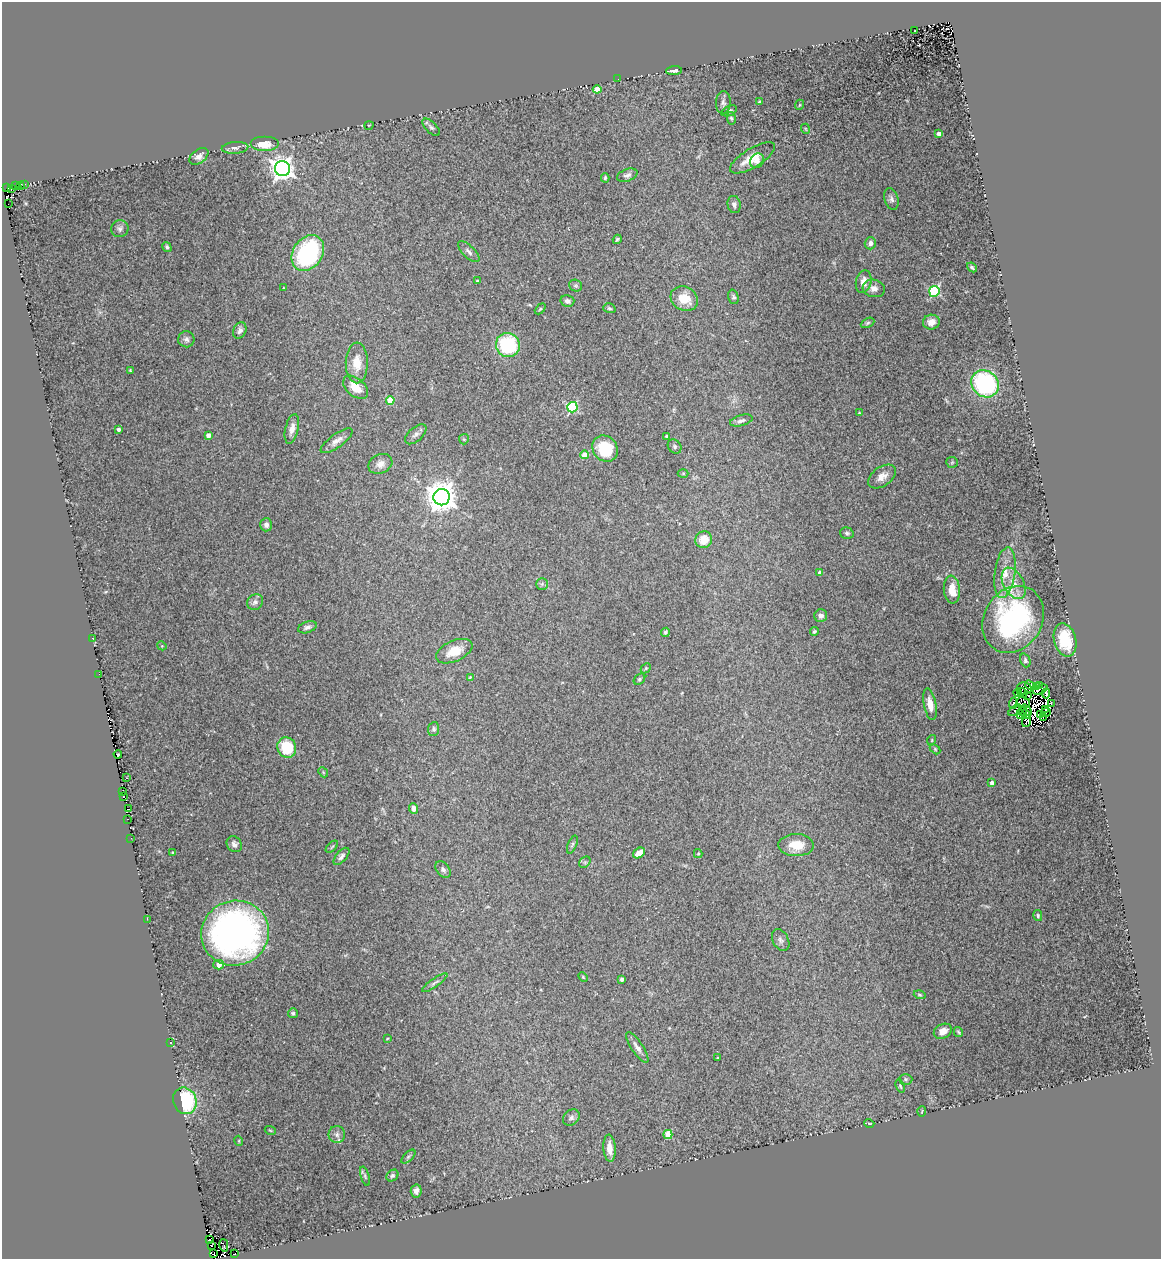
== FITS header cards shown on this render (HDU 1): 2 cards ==
NAXIS1  =                 1159
NAXIS2  =                 1257

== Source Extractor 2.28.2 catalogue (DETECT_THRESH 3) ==
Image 1159 x 1257 px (HDU 1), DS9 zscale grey, 1 PNG px = 1 image px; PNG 1163 x 1261 px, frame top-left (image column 1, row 1257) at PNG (2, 2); each listed source drawn as its Kron ellipse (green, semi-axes under 4 px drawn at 4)
Background 0.115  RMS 0.022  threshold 0.0666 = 3 sigma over >= 5 px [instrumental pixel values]
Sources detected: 196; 15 with non-positive FLUX_AUTO (blend fragments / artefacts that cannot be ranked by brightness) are neither listed nor drawn; the other 181 listed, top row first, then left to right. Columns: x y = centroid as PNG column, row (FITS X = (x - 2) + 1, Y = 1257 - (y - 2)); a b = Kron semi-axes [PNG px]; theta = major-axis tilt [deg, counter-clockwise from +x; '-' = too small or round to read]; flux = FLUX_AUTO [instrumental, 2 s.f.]
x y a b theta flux
915 31 2 2 - 0.9
674 71 8 4 5 6.6
618 79 2 2 - 0.7
597 89 4 4 - 24
723 102 11 7 88 5.3
760 102 3 3 - 2.1
799 105 5 3 - 1.1
729 111 8 5 24 4.7
731 118 6 4 -78 2.5
369 125 4 3 - 0.97
431 127 11 5 -44 4
806 129 5 3 - 1.2
939 134 4 3 - 6.8
264 144 14 7 0 24
235 148 13 6 4 5.3
199 156 10 6 36 8
752 158 26 9 31 25
757 161 8 6 52 6.5
282 169 7 7 - 1100
627 175 10 6 20 5.2
605 178 4 3 - 2.1
24 184 3 2 - 5.5
16 185 3 2 - 3.5
21 185 4 3 - 12
7 187 2 2 - 16
12 189 3 2 - 11
891 199 11 7 -75 5
8 204 2 2 - 2.1
734 205 9 6 -78 5.2
120 229 9 8 - 4.9
617 239 5 4 - 2.7
870 243 6 5 - 7.4
167 247 5 4 - 3.1
469 252 14 6 -44 5.4
308 253 19 14 56 160
972 267 5 3 - 2.6
478 281 3 3 - 2.1
864 282 11 7 77 14
575 286 7 5 -19 2.6
283 288 3 2 - 1.1
874 288 11 8 -14 9
934 291 5 5 - 150
733 297 7 5 -74 3.1
684 299 14 11 -28 30
567 301 7 5 -14 5.3
609 308 6 4 -16 2.5
540 309 6 4 44 1.8
931 322 8 7 - 13
868 323 7 4 28 2.4
240 330 8 6 67 5.5
186 339 8 8 - 5.4
508 345 12 11 - 110
357 363 20 11 90 25
130 370 3 3 - 1.3
985 384 14 13 - 190
356 387 14 9 -41 23
390 400 4 4 - 40
572 407 5 5 - 150
859 413 3 2 - 1
741 421 11 5 15 5.6
118 429 4 3 - 6
292 429 15 6 77 11
416 434 13 7 42 6.3
208 435 4 4 - 14
667 436 3 3 - 4.2
464 439 5 5 - 1.7
337 441 19 6 35 10
675 447 7 6 - 3.7
605 448 14 12 -48 58
585 455 4 4 - 32
952 462 6 5 - 2.2
380 464 12 9 24 11
683 473 5 3 - 1.5
882 476 15 9 35 12
442 497 8 8 - 2400
266 525 7 6 - 6.7
847 533 7 5 -16 2.9
704 540 9 8 - 23
820 573 4 4 - 9.5
1005 573 26 10 82 28
1014 583 17 10 -62 22
542 584 6 5 - 3.4
952 590 14 8 -85 26
255 602 8 7 - 6
821 616 6 6 - 5.3
1013 619 35 29 57 260
307 627 10 5 20 5.3
665 632 4 4 - 2.7
814 632 4 4 - 2.3
92 638 2 2 - 2
1065 640 17 11 -75 55
162 646 5 3 - 1.3
454 651 19 10 24 27
1025 660 7 5 -70 3.5
646 668 6 4 45 2.2
99 674 2 2 - 0.65
470 677 4 4 - 1.5
639 679 6 4 41 2.5
1030 685 6 2 -33 2.5
1039 686 2 2 - 1.4
1036 687 3 2 - 2.4
1024 688 7 6 - 6.6
1040 689 8 4 23 11
1018 693 4 2 - 0.22
1022 693 5 2 - 0.043
1046 693 5 3 - 3.7
1028 695 3 2 - 1.9
1013 703 6 3 73 9.9
1023 703 7 5 -10 4
1051 703 4 2 - 3.6
930 704 16 6 -79 16
1045 709 3 2 - 0.11
1015 710 7 3 38 4.1
1027 710 6 3 -52 3.6
1022 711 4 2 - 2.4
1046 712 5 2 - 4.2
1026 714 5 2 - 1.6
1041 714 4 2 - 1.6
1020 715 4 2 - 4.2
1043 718 2 2 - 0.71
1026 721 6 4 72 2.5
434 729 7 5 83 3.4
932 740 5 3 - 1.3
287 747 10 9 - 59
935 749 6 4 -46 1.6
118 754 4 2 - 3.5
323 772 6 4 -47 1.9
126 778 3 2 - 1.4
992 783 4 3 - 6.3
123 791 4 2 - 9.3
124 796 3 2 - 84
129 808 2 2 - 3.3
413 808 5 4 - 8.6
127 819 3 2 - 1.7
131 838 3 2 - 1.5
234 844 8 7 - 6
572 844 9 4 68 3
796 845 18 11 -2 27
332 847 7 3 44 1.6
173 852 4 3 - 1.6
639 853 6 4 36 19
698 854 4 4 - 1.4
342 856 10 5 49 5.2
585 862 6 5 - 2.5
443 870 9 6 -52 5
1038 916 5 4 - 2
147 919 2 2 - 33
235 933 34 32 22 590
781 940 11 7 -62 5.4
219 965 5 5 - 14
583 977 5 3 - 1.5
622 979 4 3 - 3.6
435 983 15 4 35 4
920 995 6 4 -18 2
293 1013 5 5 - 2.7
943 1031 9 7 25 13
958 1032 5 3 - 2
387 1039 4 2 - 1.1
170 1043 2 2 - 0.92
637 1047 18 6 -56 8.3
717 1058 3 2 - 1
905 1079 7 5 0 2.7
900 1086 7 4 -69 1.9
185 1101 13 11 -69 34
922 1111 5 3 - 1.3
571 1118 9 7 41 5
869 1123 5 3 - 1.2
270 1130 6 3 -19 1.4
668 1134 4 4 - 41
337 1135 8 8 - 6.1
239 1141 5 3 - 1.2
609 1148 13 6 -86 17
408 1157 9 4 44 2.9
392 1175 6 5 - 3.3
365 1176 10 4 -73 3
416 1191 6 5 - 6.1
209 1240 2 2 - 20
211 1245 2 2 - 12
224 1245 6 2 -76 7.8
214 1254 2 2 - 25
235 1254 2 2 - 26
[15 non-positive-flux detections neither listed nor drawn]